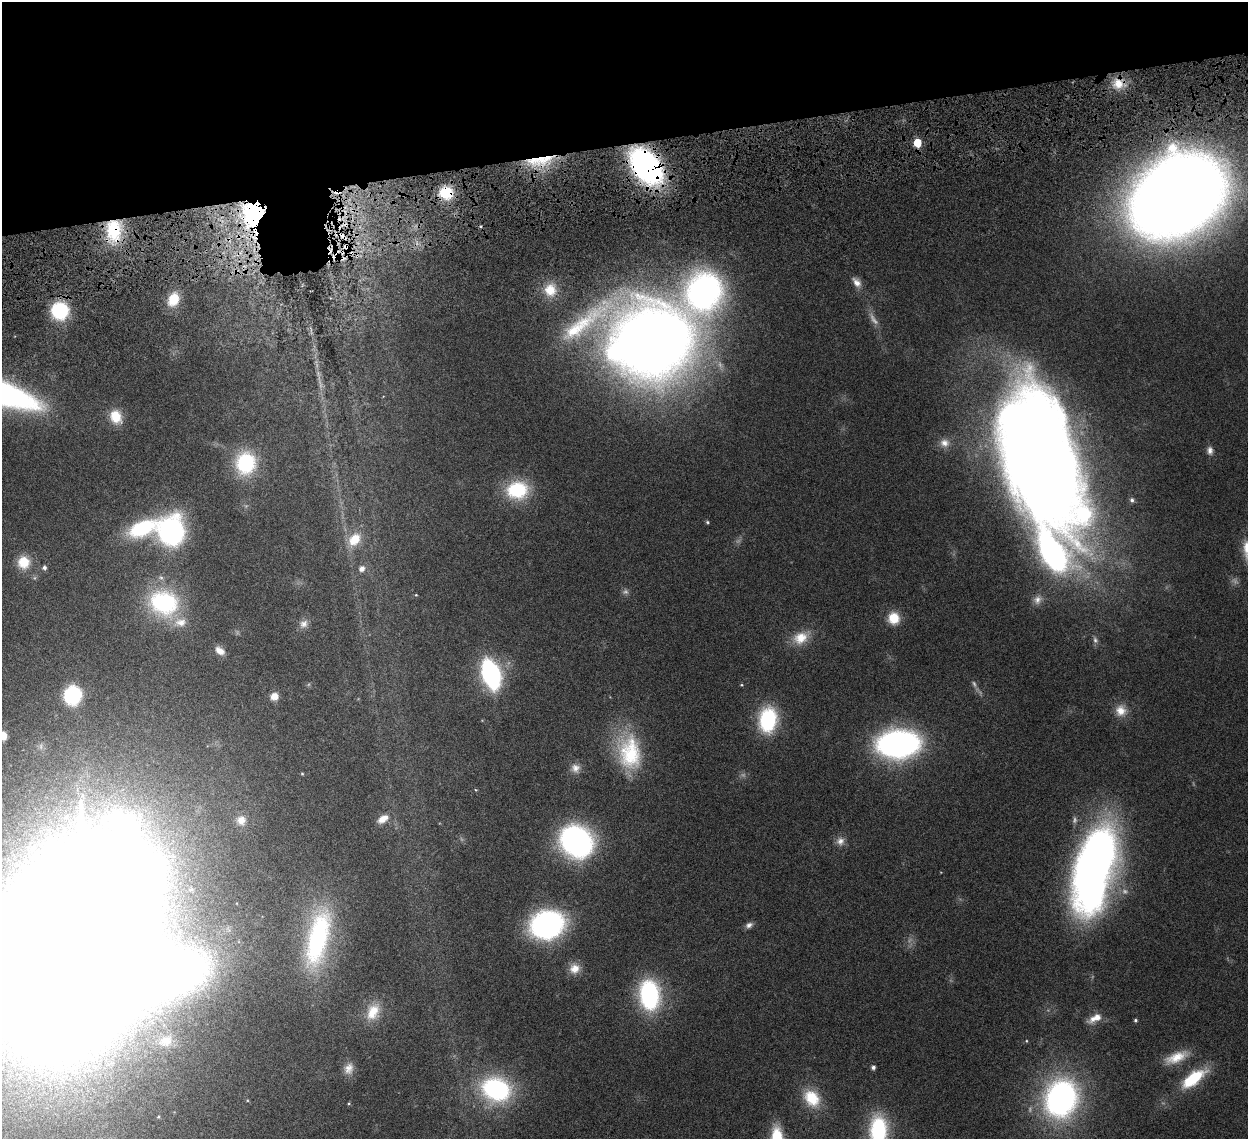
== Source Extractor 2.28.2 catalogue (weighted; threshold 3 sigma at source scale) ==
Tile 3 of 4 x 4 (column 3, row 1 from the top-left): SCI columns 2580-3825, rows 3770-4906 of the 5157 x 5153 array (HDU 1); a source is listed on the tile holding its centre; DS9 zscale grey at full resolution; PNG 1250 x 1141 px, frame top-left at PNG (2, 2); no overlay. Shown black and unused: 13% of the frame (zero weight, under 6 of 12 exposures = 7% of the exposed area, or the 3 px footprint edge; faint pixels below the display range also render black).
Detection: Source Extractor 2.28.2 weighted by HDU 2 'WHT'; one run over the whole footprint, this tile lists its part. Background 0.0352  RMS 0.0025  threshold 0.0103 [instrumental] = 3 sigma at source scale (4.09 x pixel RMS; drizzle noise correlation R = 1.36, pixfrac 0.8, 0.05/0.05 arcsec/px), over >= 5 px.
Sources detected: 91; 7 too faint to see at this stretch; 3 inside a brighter object's white glare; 2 cosmic-ray / hot-pixel residue — not listed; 4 inside a brighter listed object's ellipse — not listed separately; the other 75 listed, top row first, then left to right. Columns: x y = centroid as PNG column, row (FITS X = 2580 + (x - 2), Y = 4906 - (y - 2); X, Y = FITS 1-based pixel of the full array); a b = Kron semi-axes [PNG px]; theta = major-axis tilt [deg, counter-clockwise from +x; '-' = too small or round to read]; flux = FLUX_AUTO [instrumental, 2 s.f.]
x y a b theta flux
1118 83 15 14 - 4
917 143 6 5 - 6.7
540 161 40 13 9 10
646 166 30 20 -51 71
446 193 15 13 -10 7.9
1178 196 70 53 33 510
255 215 9 8 - 120
114 230 27 17 -85 12
342 236 16 6 -34 2
336 254 19 11 75 4
857 282 14 8 -54 1.7
550 290 17 16 - 4.8
704 291 33 29 62 82
173 299 16 12 65 5.2
60 311 13 12 - 20
652 341 58 46 -2 530
9 396 23 7 -31 12
116 417 15 12 -66 5.2
944 443 13 11 -13 1.9
1210 450 11 8 -84 1.1
1039 456 121 57 -71 600
246 463 25 22 83 16
517 490 26 20 6 13
1132 500 5 5 - 0.59
707 522 5 4 - 0.32
142 528 30 15 22 20
171 532 22 18 88 55
354 539 20 15 49 5.4
1247 549 27 9 -89 3.5
24 562 16 15 - 5.1
44 567 5 5 - 0.62
362 569 8 7 - 1.3
416 595 4 3 - 0.19
1037 600 12 11 - 1.5
164 603 37 31 -20 24
894 618 12 11 - 4.9
304 624 12 10 47 1.6
801 638 21 16 26 4.7
1095 640 9 6 -63 0.77
220 651 13 8 -37 1.9
491 674 17 9 -71 73
742 685 4 4 - 0.24
72 695 14 12 75 21
274 696 9 8 - 2
1121 711 15 14 - 3.1
768 720 25 17 83 19
3 736 7 7 - 3.6
898 744 30 19 4 91
630 753 46 29 -84 18
575 768 12 12 - 1.8
302 774 4 4 - 0.24
66 817 12 9 42 2.5
383 819 14 8 32 2.4
241 820 12 12 - 1.9
576 841 23 19 -39 76
840 841 12 11 - 1.5
1095 867 81 33 76 170
547 924 21 17 19 79
749 925 10 7 23 0.98
318 938 70 25 77 39
67 952 117 76 83 2100
574 968 14 13 - 2.7
649 995 24 16 -84 35
373 1012 24 16 65 5.2
1095 1018 19 8 28 2.6
1135 1020 4 4 - 0.37
166 1041 18 13 9 2.8
1176 1057 31 12 22 5.2
873 1067 5 4 - 0.71
349 1069 15 11 72 2.1
1193 1078 28 12 37 12
496 1089 26 21 -19 35
812 1098 24 18 -53 7.7
1061 1098 32 26 70 76
878 1131 32 18 -89 22
Overlapping masked pixels (flux is a lower limit): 8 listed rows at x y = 1118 83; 540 161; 646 166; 446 193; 255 215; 114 230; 342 236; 336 254
Isophote crosses this tile's border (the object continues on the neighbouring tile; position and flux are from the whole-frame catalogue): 5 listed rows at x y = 9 396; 1247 549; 3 736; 67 952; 878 1131